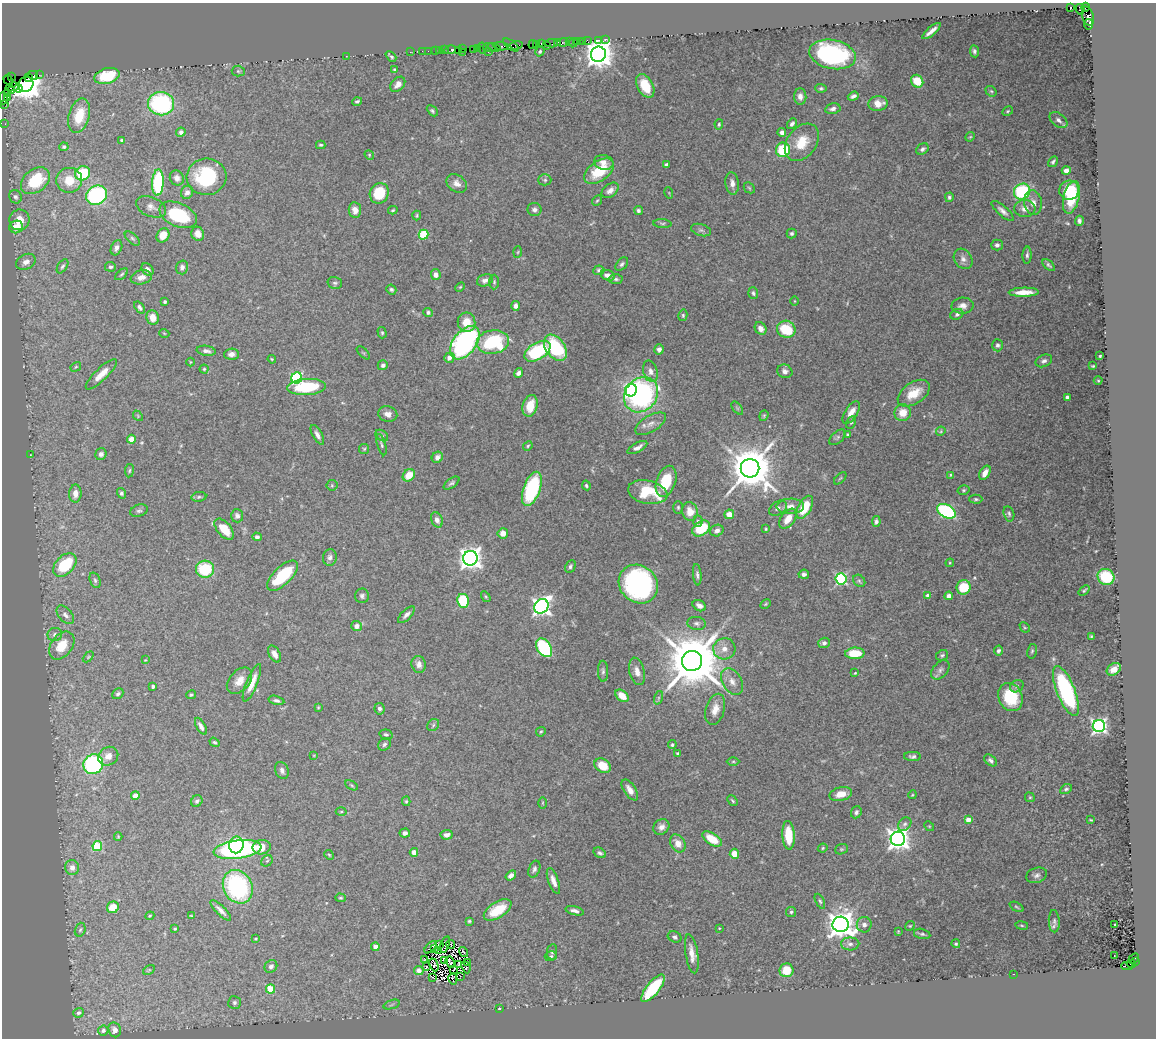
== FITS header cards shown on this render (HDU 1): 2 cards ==
NAXIS1  =                 1154
NAXIS2  =                 1036

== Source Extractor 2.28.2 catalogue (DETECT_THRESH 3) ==
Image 1154 x 1036 px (HDU 1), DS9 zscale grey, 1 PNG px = 1 image px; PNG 1158 x 1040 px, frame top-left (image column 1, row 1036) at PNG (2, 3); each listed source drawn as its Kron ellipse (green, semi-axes under 4 px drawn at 4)
Background 2.16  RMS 0.039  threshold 0.118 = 3 sigma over >= 5 px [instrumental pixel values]
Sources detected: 455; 3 with non-positive FLUX_AUTO (blend fragments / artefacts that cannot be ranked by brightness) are neither listed nor drawn; the other 452 listed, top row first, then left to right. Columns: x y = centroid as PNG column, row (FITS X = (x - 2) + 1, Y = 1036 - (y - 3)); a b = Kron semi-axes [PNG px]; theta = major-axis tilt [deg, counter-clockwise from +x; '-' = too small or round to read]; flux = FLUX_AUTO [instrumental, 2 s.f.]
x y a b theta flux
1086 7 4 2 - 380
1070 8 4 3 - 3200
1080 9 5 4 - 300
1088 16 10 5 -72 2400
1088 24 5 4 - 610
931 31 11 3 40 16
606 39 3 2 - 40
588 40 5 2 - 240
599 40 3 2 - 82
578 41 3 3 - 550
582 41 2 2 - 89
557 42 3 2 - 720
563 42 5 3 - 710
569 42 2 2 - 83
551 43 6 3 4 960
573 43 5 2 - 150
536 44 3 3 - 390
541 44 4 3 - 940
511 45 9 4 -37 440
516 45 7 3 5 980
533 45 4 3 - 280
546 45 3 2 - 180
501 46 8 3 -4 1400
490 47 7 3 -4 570
494 47 6 3 -15 1200
482 48 5 3 - 530
463 49 3 2 - 290
473 49 2 2 - 43
478 49 4 3 - 440
444 50 2 2 - 190
450 50 6 3 10 500
422 51 2 2 - 220
428 51 2 2 - 160
435 51 4 2 - 450
439 51 3 2 - 380
458 51 3 2 - 130
540 51 5 4 - 4.6
974 51 6 4 -82 6.5
410 52 2 2 - 130
462 52 3 2 - 64
488 52 2 2 - 77
598 54 7 7 - 3900
833 54 23 14 -11 380
346 56 2 2 - 35
391 56 6 2 -42 4.8
394 69 3 3 - 3
238 71 6 5 - 4.9
33 75 5 3 - 560
39 75 2 2 - 100
107 76 13 7 15 97
11 77 2 2 - 34
28 77 2 2 - 120
8 80 6 2 -56 180
917 81 7 6 - 61
26 84 8 7 - 4000
398 84 9 6 46 16
645 86 13 7 -61 56
12 87 7 3 12 200
19 88 4 2 - 190
821 88 5 4 - 4.5
12 91 3 3 - 130
991 91 6 4 -40 4.6
7 93 2 2 - 62
800 96 8 6 -85 14
853 96 6 4 20 8.6
7 97 2 2 - 86
3 98 6 2 -89 140
357 101 5 4 - 5.4
878 103 10 7 6 33
161 104 13 11 -8 330
3 105 3 2 - 76
833 109 8 5 12 9.9
432 111 6 4 -46 4.6
1008 111 6 4 28 3.5
79 116 17 10 74 58
1058 120 10 6 -38 10
5 124 2 2 - 49
719 124 5 4 - 3.6
792 124 6 4 50 8.7
181 132 5 4 - 11
782 133 4 4 - 11
970 137 5 4 - 2.9
122 140 3 3 - 3.4
802 142 20 14 53 65
321 145 5 3 - 4.3
64 147 4 4 - 5.1
922 149 7 5 33 7.8
783 150 7 7 - 140
369 155 5 4 - 3.1
604 162 10 7 -11 18
1053 162 6 4 57 5.4
666 164 4 3 - 4.8
1066 170 4 4 - 15
599 171 17 9 36 92
83 173 8 7 - 130
206 177 20 18 6 180
177 178 8 7 - 13
69 180 13 12 - 52
545 180 6 5 - 4.9
35 181 16 11 39 110
158 183 13 6 87 220
457 183 11 8 -36 17
732 183 11 6 -83 16
749 188 6 4 -45 3.7
610 190 9 6 37 14
1069 190 10 9 - 57
1022 191 8 7 - 220
187 192 7 6 - 13
379 193 10 9 - 81
669 193 6 3 -73 2.3
96 195 11 9 32 360
15 197 7 6 - 7.6
949 197 5 4 - 4.9
1071 197 17 7 77 100
597 201 5 3 - 3.2
1033 203 12 9 -82 22
151 207 16 9 -23 17
1025 209 10 8 -4 20
355 210 8 6 -82 20
393 210 5 3 - 3
534 210 7 6 - 9.7
638 211 5 4 - 6.2
1003 211 14 5 -41 13
178 215 20 11 -24 160
417 215 5 3 - 3.3
19 220 10 10 - 33
1079 221 5 4 - 7
662 223 9 3 -4 4
16 227 7 6 - 31
701 230 10 6 -15 8
792 233 5 5 - 6.4
198 234 7 6 - 17
163 235 7 6 - 37
424 235 5 4 - 140
132 238 9 5 -41 5.7
997 245 5 5 - 7.1
116 248 8 5 67 12
518 252 5 3 - 3
1027 255 8 4 86 6.9
963 259 11 8 -54 15
26 262 10 7 28 17
622 264 8 5 50 6.6
1049 265 7 4 -40 5.4
62 266 8 4 56 5.3
110 267 5 4 - 4.8
182 267 7 6 - 12
148 269 7 5 -50 11
599 270 5 4 - 5.3
122 274 7 3 40 3.9
436 275 5 4 - 13
608 275 7 5 -17 16
141 277 11 7 12 19
616 279 7 5 -4 5.7
485 280 8 6 21 11
494 282 7 5 89 4.9
335 283 7 5 -15 6
460 287 5 3 - 3
391 289 5 4 - 5.4
1024 292 15 4 1 36
753 293 6 5 - 5.1
794 301 5 3 - 2
165 302 3 3 - 4.4
515 306 5 4 - 9.9
962 306 11 8 5 17
140 307 7 4 -52 7.8
428 312 4 4 - 5.5
957 314 7 5 24 5.8
683 315 6 4 78 3.9
153 318 7 6 - 27
467 322 10 9 - 41
761 328 7 5 -56 16
786 329 9 8 - 110
164 333 5 3 - 2.1
382 333 5 4 - 4
493 342 16 12 8 210
465 343 19 11 52 580
997 345 6 5 - 7.2
555 348 14 9 -55 180
659 349 5 4 - 9.4
206 351 9 5 -8 11
538 351 14 8 32 200
363 353 8 3 -45 2.8
231 354 7 5 2 13
1100 356 3 3 - 2.9
449 358 5 5 - 16
272 359 4 3 - 2.7
1044 361 8 6 24 8.5
190 362 4 3 - 2.2
383 365 5 5 - 7.8
1093 366 3 3 - 2.7
76 367 6 4 30 3.2
204 369 4 4 - 3.4
650 371 11 7 -74 15
785 371 8 6 -21 12
518 373 5 4 - 10
101 374 20 6 44 34
297 378 5 5 - 340
1098 381 4 3 - 2.5
306 387 19 8 3 160
631 390 6 6 - 500
914 393 18 10 34 52
641 395 19 15 50 550
1067 397 3 3 - 6.7
530 406 11 7 75 46
737 408 7 4 -53 4.1
851 412 13 6 58 27
903 413 8 8 - 34
388 414 9 7 -14 16
138 416 6 4 -49 3.2
764 416 5 4 - 3.5
851 422 6 4 62 4.4
651 424 17 8 31 20
941 431 5 4 - 2.8
317 435 11 5 -61 12
382 435 7 5 -36 4.4
847 435 4 4 - 3.7
837 437 10 5 42 6
131 439 4 4 - 38
381 445 11 4 -73 5.6
528 446 5 4 - 3.5
637 448 11 4 28 12
364 449 5 5 - 3.7
101 454 6 5 - 10
30 455 3 2 - 1.5
437 457 6 5 - 10
750 468 9 9 - 12000
129 471 7 4 82 4
985 473 8 5 61 22
409 475 7 5 45 45
951 475 4 3 - 2.8
840 478 8 3 44 2.9
666 481 16 9 71 99
451 483 9 4 36 5.7
332 485 5 5 - 4
586 485 5 4 - 4.3
532 489 18 8 71 250
964 490 6 4 16 4.2
648 492 20 11 -11 100
121 493 5 4 - 5.5
75 494 9 6 88 21
199 497 7 5 9 4.5
976 499 6 4 -1 4.5
790 506 14 7 1 22
678 507 6 4 -90 3.9
805 507 12 6 62 85
778 508 10 6 34 10
139 511 9 6 19 6.8
946 511 10 6 -28 340
690 512 9 7 -77 32
729 514 5 5 - 34
1009 514 8 5 -75 6
237 516 6 6 - 9.5
788 519 11 6 54 38
437 520 8 5 -65 13
698 521 5 4 - 4.4
876 522 5 4 - 6
701 528 10 7 35 100
224 529 12 7 -50 55
766 529 3 3 - 2.8
717 531 7 5 26 9.9
503 533 5 5 - 22
257 537 4 4 - 6.4
330 557 8 7 - 9.8
470 558 7 7 - 2100
950 563 4 3 - 2.7
65 565 14 9 46 130
570 566 7 5 65 6.4
205 569 9 8 - 120
804 574 5 4 - 7.4
697 575 11 4 -85 7.6
283 576 19 9 44 140
1106 577 8 8 - 110
841 579 5 5 - 360
95 580 8 5 -70 6
859 581 7 5 -45 5.2
638 584 20 18 -43 600
964 587 7 7 - 90
1084 591 6 3 39 3.6
362 596 7 7 - 7.1
928 596 4 4 - 14
949 596 4 4 - 14
486 597 6 3 -58 3
463 601 7 6 - 150
765 604 6 3 28 3.4
541 606 8 6 51 1200
699 606 7 5 -29 13
65 615 11 6 -49 12
406 615 11 5 45 10
697 623 9 6 -7 8.7
356 626 5 5 - 16
1025 627 6 3 -44 3.2
55 635 7 6 - 9.1
1091 636 4 3 - 3
824 643 5 5 - 8.6
62 646 16 10 53 58
544 648 10 7 -55 290
724 649 11 10 - 25
998 651 5 4 - 6.1
1032 651 7 4 79 4.9
855 653 9 5 1 68
274 654 9 5 -60 17
942 655 6 5 - 4.9
88 657 6 4 45 3.2
145 660 4 3 - 2.2
692 661 10 10 - 22000
419 664 8 7 - 13
1114 669 7 5 37 22
940 670 11 7 49 10
603 671 10 5 -87 7.3
637 671 14 7 -75 18
855 673 3 2 - 2.4
239 681 15 10 48 29
732 682 14 9 -59 23
252 683 20 5 67 37
153 686 3 3 - 6
1017 686 7 5 33 5.8
1066 691 26 9 -68 350
118 694 6 5 - 6
191 695 5 4 - 3.6
622 696 7 5 -39 34
1010 697 14 11 -67 110
658 698 7 4 71 4.7
276 700 8 4 -14 7.6
318 707 3 3 - 2.5
379 709 6 5 - 7.9
715 709 16 9 74 29
433 725 6 5 - 5.2
201 726 9 4 -61 11
1099 726 6 6 - 780
541 732 5 4 - 3.7
386 735 7 4 -14 4.7
214 742 5 4 - 4.6
384 744 7 5 46 6.3
672 745 4 4 - 4.7
678 754 4 3 - 4.3
314 755 4 2 - 1.9
108 756 10 9 - 22
912 756 8 4 -1 7.2
991 760 7 5 -41 7.9
733 761 6 4 1 4
93 764 10 9 - 330
603 766 9 6 -32 52
282 771 9 6 -68 9.6
351 785 6 4 -32 3.6
1066 789 6 4 28 5.4
630 790 12 6 -57 19
841 794 11 7 13 30
912 795 4 3 - 2.4
135 796 4 4 - 37
1030 797 5 4 - 3.6
197 801 6 5 - 7.2
406 801 5 4 - 3.9
732 801 6 3 -49 3.7
542 803 5 3 - 2.5
341 812 5 3 - 2.9
856 812 6 5 - 7.8
968 820 4 4 - 26
1091 820 3 2 - 2.2
905 824 7 6 - 6.3
929 826 5 4 - 2.8
661 827 8 7 - 13
405 833 5 4 - 9.9
447 835 6 5 - 14
788 835 14 6 -86 71
118 837 4 3 - 2.8
712 839 11 5 -33 59
898 839 7 7 - 2100
678 843 10 7 -57 25
236 845 8 7 - 180
97 846 5 5 - 130
262 847 9 7 11 43
823 848 5 3 - 3.3
238 849 24 9 7 660
841 849 6 5 - 4.1
414 852 4 4 - 33
600 853 6 4 -32 5.7
734 854 5 5 - 37
329 855 5 4 - 2.9
267 861 6 5 - 3.8
72 868 7 7 - 15
534 869 9 5 68 7.2
511 875 6 4 37 11
1037 875 11 7 18 11
553 881 13 5 -70 20
238 887 17 14 -61 360
340 898 5 4 - 3.8
820 901 8 4 -64 4.8
113 907 6 5 - 39
1016 907 7 4 -27 3.9
221 910 13 4 -44 16
498 910 15 8 32 66
575 911 9 4 -14 11
791 912 5 5 - 4.9
150 916 4 4 - 2.6
191 916 4 3 - 2.1
469 921 3 3 - 3.6
1054 921 11 5 -87 7.7
841 924 8 7 - 3300
864 925 8 7 - 12
1022 925 6 3 -9 3.2
1115 925 3 2 - 2.9
910 926 5 4 - 3.3
719 928 4 4 - 2.3
175 929 3 3 - 2.6
80 930 7 5 71 5
898 931 3 2 - 2.2
922 934 8 5 -13 5.8
675 937 7 5 -25 7
256 939 3 2 - 2.7
440 944 3 2 - 3.9
445 944 8 2 71 3.1
451 944 4 2 - 0.23
850 944 9 6 -1 10
956 944 4 4 - 4.2
375 947 4 4 - 18
430 947 7 2 47 1.6
435 949 4 2 - 2.4
438 951 4 2 - 0.64
463 952 5 2 - 7.5
552 952 8 5 82 4.7
692 954 20 6 -81 24
551 956 6 5 - 5.5
1114 956 2 2 - 5.5
1134 959 6 3 36 660
424 960 3 2 - 2.7
444 960 3 2 - 5.5
450 962 6 2 -69 3.2
1135 962 3 2 - 71
467 963 3 2 - 1.9
458 964 3 2 - 3
1131 964 5 2 - 350
434 965 7 2 -68 0.18
271 966 7 6 - 9.6
1127 966 5 3 - 530
427 967 2 2 - 3.1
466 967 6 2 -66 4.5
454 969 3 2 - 2.4
149 970 6 4 33 3.4
786 970 7 7 - 63
419 971 4 4 - 10
1013 974 2 2 - 7.5
460 976 4 2 - 4.8
432 977 2 2 - 1.4
453 979 5 2 - 1.3
653 988 17 6 51 160
271 989 4 4 - 84
234 1002 6 6 - 7
391 1005 8 3 19 5.7
499 1008 3 2 - 1.8
79 1013 5 4 - 5.7
103 1030 5 5 - 4.5
115 1030 7 6 - 9.4
At the frame edge (FLAGS 8, measured only in part): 2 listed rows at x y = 3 98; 3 105
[3 non-positive-flux detections neither listed nor drawn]